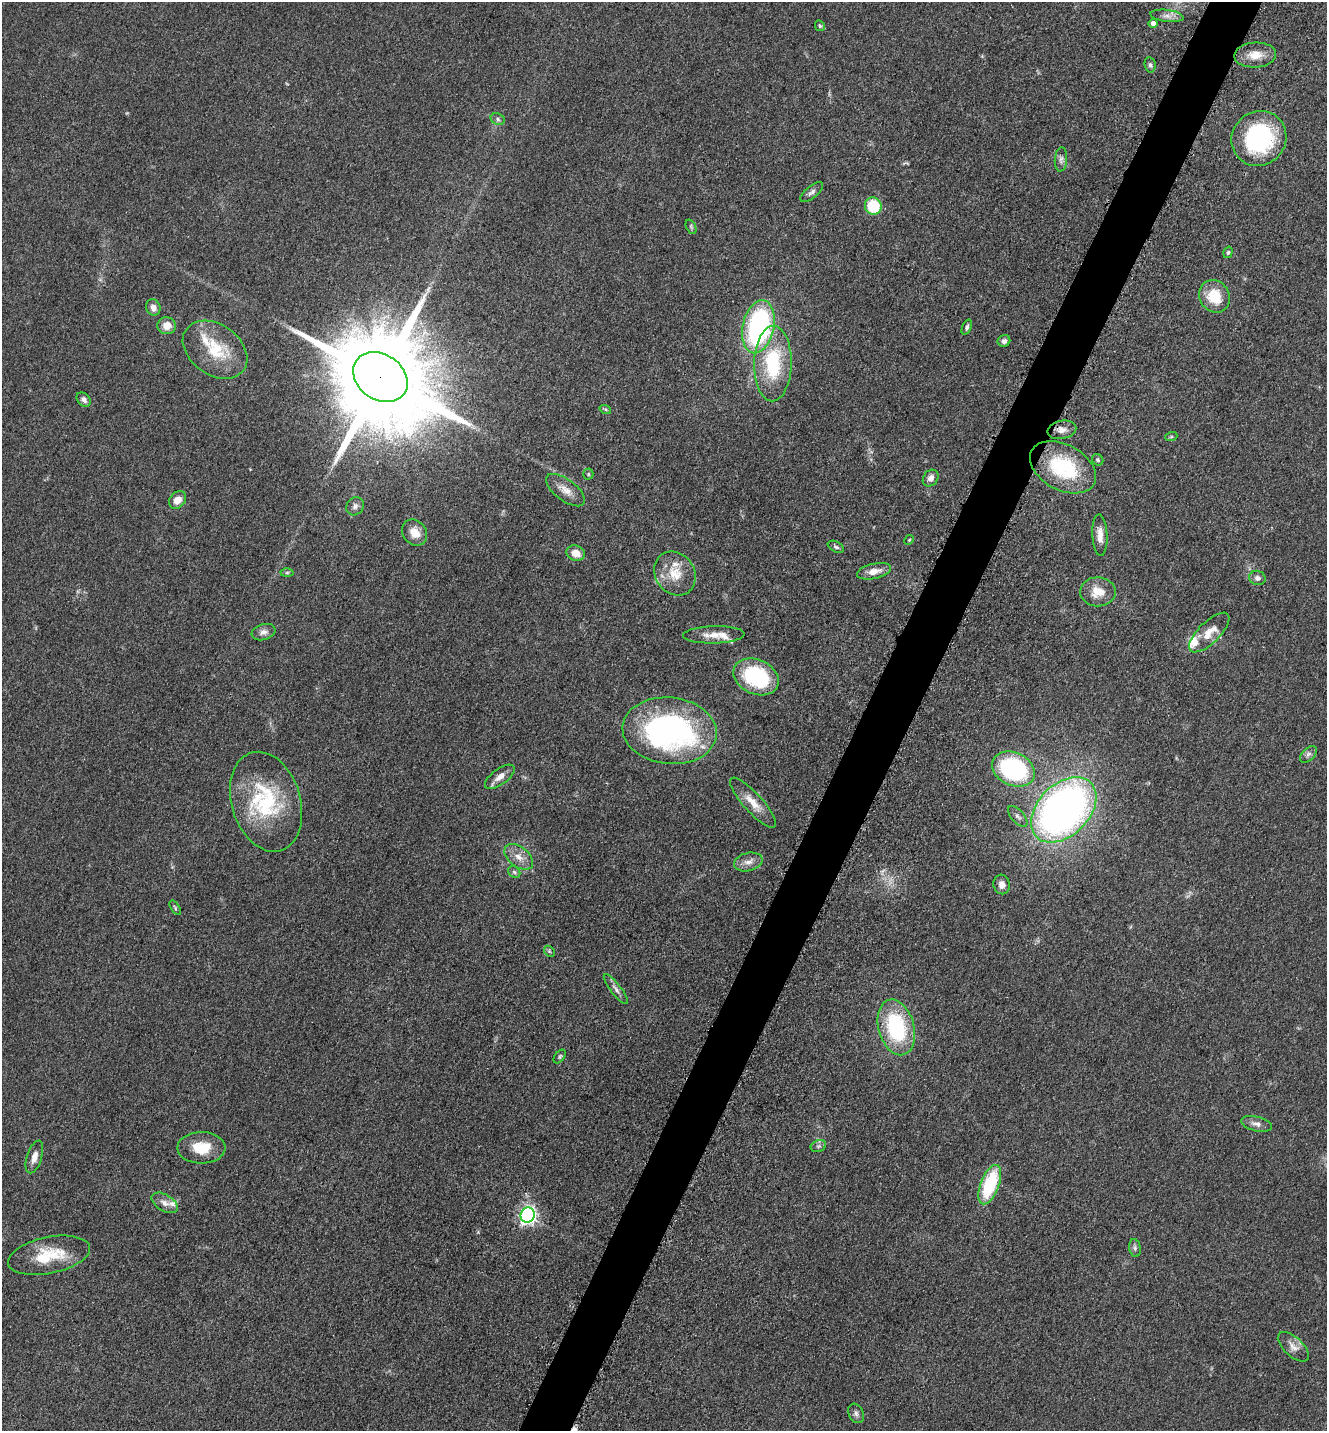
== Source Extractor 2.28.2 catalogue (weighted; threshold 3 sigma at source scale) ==
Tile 10 of 4 x 4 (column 2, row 3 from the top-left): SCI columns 1623-2947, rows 1471-2899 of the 5806 x 5775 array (HDU 1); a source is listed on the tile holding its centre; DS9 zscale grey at full resolution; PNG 1329 x 1433 px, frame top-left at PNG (2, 2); each listed source drawn as its Kron ellipse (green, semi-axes under 4 px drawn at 4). Shown black and unused: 4% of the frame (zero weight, under 3 of 5 exposures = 4% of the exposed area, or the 3 px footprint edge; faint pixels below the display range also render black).
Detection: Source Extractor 2.28.2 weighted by HDU 2 'WHT'; one run over the whole footprint, this tile lists its part. Background 0.0636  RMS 0.006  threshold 0.0271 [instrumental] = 3 sigma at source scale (4.5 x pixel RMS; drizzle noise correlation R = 1.50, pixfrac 1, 0.05/0.05 arcsec/px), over >= 5 px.
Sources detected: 80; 6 inside a brighter listed object's ellipse — not listed separately; the other 74 listed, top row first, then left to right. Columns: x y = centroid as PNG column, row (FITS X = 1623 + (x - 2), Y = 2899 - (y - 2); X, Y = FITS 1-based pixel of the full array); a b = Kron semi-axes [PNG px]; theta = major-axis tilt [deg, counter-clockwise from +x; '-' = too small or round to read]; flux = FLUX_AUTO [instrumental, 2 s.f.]
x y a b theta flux
1167 16 17 6 -7 3.7
1153 23 4 4 - 2.9
820 26 6 4 -61 0.97
1255 55 21 12 3 9.2
1150 65 8 5 -79 1.4
498 119 7 5 -25 1.5
1259 138 28 26 45 73
1061 159 12 6 85 2.2
812 192 14 6 39 2.2
873 206 8 8 - 25
691 227 8 4 -67 1
1228 252 6 4 71 0.94
1215 296 17 14 -60 18
153 308 8 7 - 3.4
167 326 9 8 - 6.2
758 327 27 15 78 110
967 327 8 4 68 1.5
1004 341 6 6 - 2.3
215 350 35 25 -36 26
773 364 38 18 89 44
380 377 29 22 -35 17000
84 400 8 6 -44 2.1
605 409 6 4 -18 0.86
1062 430 14 9 12 4.4
1171 437 6 4 19 0.8
1098 460 6 5 - 1.1
1063 467 35 22 -28 44
588 474 5 5 - 0.84
931 478 9 7 53 3.2
566 490 23 10 -37 6.8
178 500 10 7 47 5.5
355 506 9 8 - 2.3
415 533 14 11 -50 7.4
1100 535 21 7 -87 5.8
909 540 5 4 - 0.71
836 547 9 5 -28 1.3
576 553 9 7 -22 6.9
874 571 17 7 13 5.6
287 573 6 4 2 0.97
675 573 23 19 -54 14
1257 578 8 7 - 2.2
1098 592 18 14 -1 11
263 632 12 7 18 3.1
1209 632 26 11 44 9.6
714 635 31 8 1 7.6
756 677 24 17 -25 53
670 731 47 33 -6 160
1308 754 10 6 44 2
1013 769 22 16 -26 78
500 777 17 8 37 4.9
266 802 51 34 -73 56
753 803 32 9 -48 9.4
1064 810 38 25 45 350
1018 816 13 6 -47 2.3
519 857 16 10 -39 6.3
748 862 14 9 14 4.6
514 872 7 5 -46 1.3
1002 884 10 8 -76 3.7
175 908 8 4 -59 0.95
549 951 6 4 -46 0.96
616 989 18 5 -53 2.9
896 1027 28 18 -74 55
560 1056 8 4 53 1
1257 1124 15 7 -13 3.3
818 1146 8 6 20 1.4
201 1148 24 16 0 16
34 1157 17 7 72 5.3
990 1185 21 9 69 43
165 1203 14 8 -32 4
528 1215 8 7 - 190
1135 1248 9 5 -81 1.6
49 1255 42 18 11 24
1293 1347 19 9 -42 4.9
856 1413 10 7 -61 2.2
Overlapping masked pixels (flux is a lower limit): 1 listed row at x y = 380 377